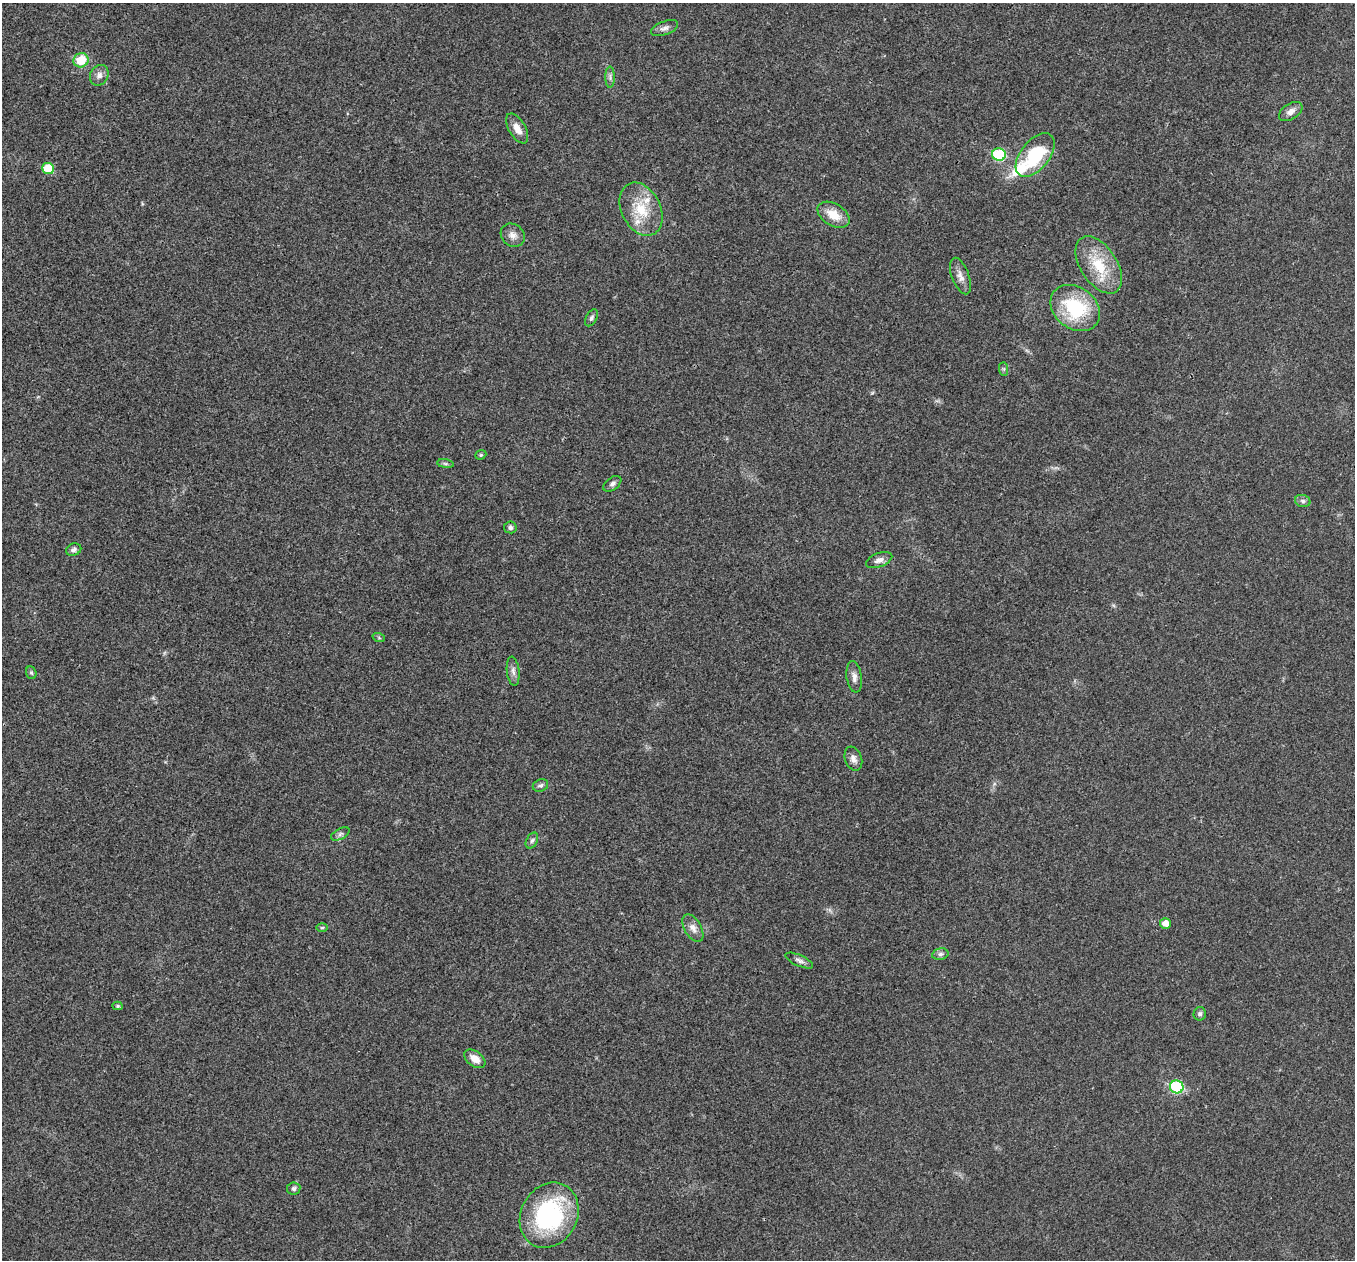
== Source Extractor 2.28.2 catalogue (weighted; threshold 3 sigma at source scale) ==
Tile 10 of 4 x 4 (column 2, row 3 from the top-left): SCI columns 1356-2708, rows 1394-2651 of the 5419 x 5432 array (HDU 1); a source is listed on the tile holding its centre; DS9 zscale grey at full resolution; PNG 1357 x 1262 px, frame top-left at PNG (2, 3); each listed source drawn as its Kron ellipse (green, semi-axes under 4 px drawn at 4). Shown black and unused: <1% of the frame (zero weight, under 3 of 4 exposures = <1% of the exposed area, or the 3 px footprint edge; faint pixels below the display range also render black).
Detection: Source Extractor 2.28.2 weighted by HDU 2 'WHT'; one run over the whole footprint, this tile lists its part. Background 0.0211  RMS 0.004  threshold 0.0182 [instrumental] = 3 sigma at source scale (4.5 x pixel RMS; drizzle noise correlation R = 1.50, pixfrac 1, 0.05/0.05 arcsec/px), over >= 5 px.
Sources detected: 46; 3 inside a brighter listed object's ellipse — not listed separately; the other 43 listed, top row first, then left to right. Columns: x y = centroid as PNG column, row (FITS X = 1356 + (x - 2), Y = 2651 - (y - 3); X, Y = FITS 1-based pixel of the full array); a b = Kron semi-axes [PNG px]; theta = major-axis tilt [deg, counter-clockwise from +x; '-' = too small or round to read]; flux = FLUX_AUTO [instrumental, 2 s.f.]
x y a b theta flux
664 28 14 6 21 1.8
81 60 7 7 - 10
99 75 11 9 61 2.2
610 77 11 4 -90 1.2
1291 111 13 8 33 2.4
517 128 16 8 -60 3.8
999 155 7 6 - 22
1035 155 25 14 51 24
48 168 6 5 - 10
641 209 28 19 -63 13
833 215 17 11 -31 6.8
513 235 13 11 -38 2.6
1099 265 32 18 -57 15
960 276 19 8 -70 3.1
1075 308 27 20 -37 27
591 318 9 5 62 1
1004 369 7 4 -89 0.7
481 455 6 4 21 0.63
445 464 8 4 -9 0.76
612 484 10 6 37 1.4
1303 501 8 6 -16 1.1
510 527 6 6 - 1
74 550 8 6 24 1.2
879 560 14 6 20 2.1
379 638 6 4 -19 0.57
513 671 14 6 -83 1.9
31 673 6 5 - 0.66
854 677 16 7 -81 2.4
853 759 12 8 -69 2.2
540 785 8 6 22 1
340 834 10 5 28 1.1
532 841 8 5 62 1
1165 923 5 5 - 3.7
322 928 6 4 1 0.52
693 928 15 8 -60 2.9
940 954 8 5 11 1.2
799 961 15 5 -24 1.6
118 1006 5 4 - 0.71
1200 1014 7 6 - 0.98
475 1059 12 7 -36 3.8
1177 1087 7 6 - 33
294 1188 6 6 - 1.1
549 1215 34 28 62 54